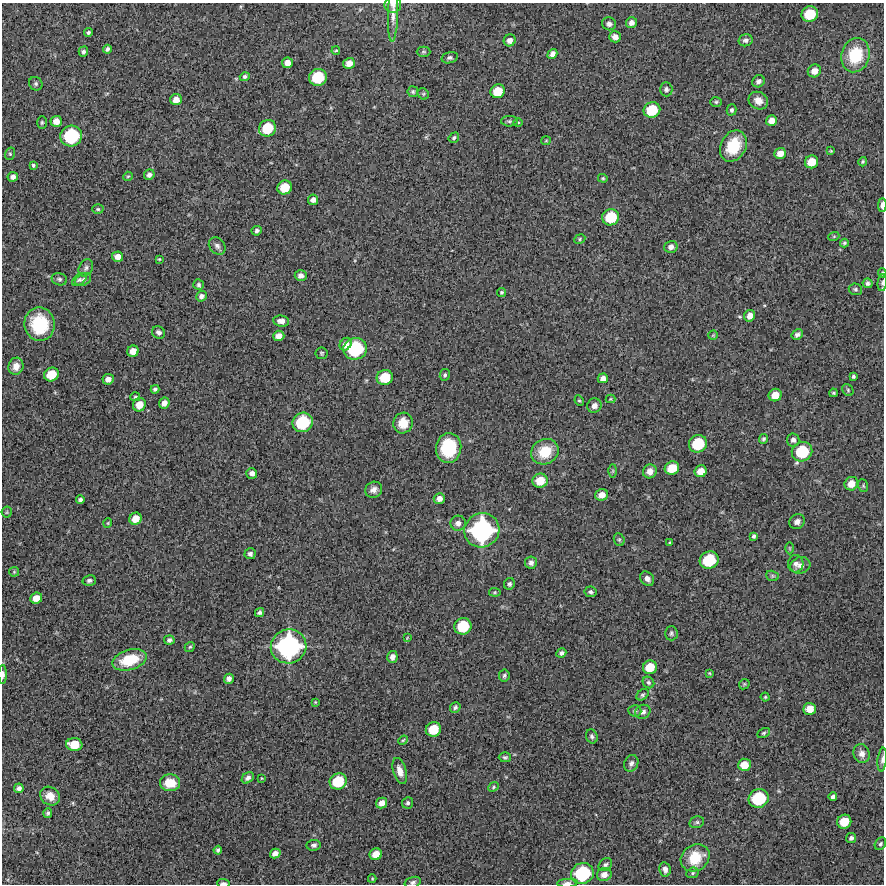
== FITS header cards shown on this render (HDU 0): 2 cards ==
NAXIS1  =                  882 /Length X axis
NAXIS2  =                  882 /Length Y axis

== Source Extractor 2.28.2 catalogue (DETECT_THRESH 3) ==
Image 882 x 882 px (HDU 0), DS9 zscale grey, 1 PNG px = 1 image px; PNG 886 x 886 px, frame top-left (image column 1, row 882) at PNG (2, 3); each listed source drawn as its Kron ellipse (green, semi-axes under 4 px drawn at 4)
Background 10500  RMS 290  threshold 857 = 3 sigma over >= 5 px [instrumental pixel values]
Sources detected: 213; all 213 listed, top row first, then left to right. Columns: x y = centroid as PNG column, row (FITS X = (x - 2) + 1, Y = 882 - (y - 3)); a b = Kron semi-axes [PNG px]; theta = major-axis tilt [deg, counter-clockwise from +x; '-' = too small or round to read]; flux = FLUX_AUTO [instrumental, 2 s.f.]
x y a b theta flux
393 4 8 8 - 6.9e+04
810 14 8 7 - 6.1e+05
393 15 27 5 88 1.4e+05
631 23 5 5 - 9.5e+04
609 24 7 6 - 6.3e+04
88 33 4 4 - 4.2e+04
615 37 6 5 - 1.1e+05
510 40 6 6 - 1.1e+05
745 40 7 6 - 5.7e+04
107 49 4 4 - 4.4e+04
336 50 4 3 - 2.1e+04
83 52 5 4 - 4.5e+04
423 52 7 5 0 3.0e+04
552 54 5 4 - 9.0e+04
855 55 17 14 74 9.2e+05
450 58 8 5 16 4.5e+04
287 63 5 5 - 1.3e+05
349 63 6 5 - 1.5e+05
814 71 7 6 - 1.5e+05
245 77 5 4 - 4.3e+04
318 77 9 8 - 7.7e+05
758 81 6 5 - 6.3e+04
36 84 7 6 - 4.2e+04
666 89 7 6 - 5.2e+04
498 91 7 6 - 3.9e+05
413 92 5 5 - 3.3e+04
423 94 6 5 - 2.7e+04
176 100 6 5 - 1.6e+05
758 101 10 8 -30 1.6e+05
716 102 6 5 - 3.2e+04
652 110 8 7 - 6.0e+05
732 110 5 5 - 4.2e+04
56 121 6 5 - 1.7e+05
509 121 8 5 -2 4.0e+04
771 121 5 5 - 1.4e+05
42 122 6 5 - 3.1e+04
518 122 5 3 - 1.8e+04
267 128 9 8 - 6.4e+05
71 136 11 10 - 1.3e+06
454 138 6 4 34 3.8e+04
546 141 5 4 - 2.2e+04
733 146 16 12 63 6.4e+05
831 151 4 3 - 1.8e+04
780 153 6 5 - 1.7e+05
10 154 6 5 - 3.0e+04
811 162 7 6 - 2.9e+05
863 162 5 4 - 2.6e+04
33 165 4 3 - 3.1e+04
149 175 5 5 - 7.7e+04
128 176 5 3 - 1.9e+04
13 177 5 5 - 8.5e+04
603 178 5 4 - 2.4e+04
285 187 7 7 - 4.1e+05
313 200 5 5 - 9.3e+04
882 205 7 3 89 8.3e+04
98 209 6 4 -3 2.9e+04
611 217 8 8 - 6.6e+05
257 231 5 4 - 5.1e+04
834 236 5 3 - 1.9e+04
580 239 6 4 26 3.0e+04
844 243 4 3 - 3.0e+04
217 246 9 7 -50 6.5e+04
671 247 6 6 - 8.8e+04
117 257 5 5 - 1.4e+05
159 259 4 4 - 1.8e+04
86 268 9 6 61 5.6e+04
882 273 5 3 - 2.9e+04
301 276 6 5 - 9.4e+04
59 279 8 6 -16 4.3e+04
79 280 8 5 36 4.4e+04
83 280 8 6 28 4.9e+04
868 283 5 5 - 5.5e+04
882 283 8 4 83 5.8e+04
198 285 5 5 - 3.8e+04
855 289 7 6 - 4.0e+04
501 292 4 4 - 2.8e+04
201 296 5 5 - 6.9e+04
750 316 6 5 - 1.3e+05
281 321 8 5 -6 1.1e+05
39 324 17 15 -81 9.1e+05
158 332 7 6 - 6.4e+04
713 335 5 5 - 2.0e+04
797 335 6 4 30 6.1e+04
279 336 5 5 - 1.4e+05
346 344 7 5 54 1.1e+05
355 349 12 11 - 1.5e+06
133 351 6 5 - 1.8e+05
322 353 6 6 - 3.1e+04
16 366 8 7 - 1.3e+05
51 374 7 6 - 4.1e+05
445 375 6 5 - 3.7e+04
853 376 4 3 - 3.4e+04
385 377 8 7 - 5.3e+05
603 378 5 5 - 1.0e+05
108 379 6 5 - 1.2e+05
155 389 4 4 - 4.0e+04
848 390 6 5 - 3.2e+04
833 393 4 3 - 2.6e+04
775 395 6 6 - 2.4e+05
135 397 5 4 - 3.1e+04
610 399 5 4 - 2.0e+04
579 401 5 4 - 2.5e+04
164 403 6 5 - 1.2e+05
139 405 7 6 - 2.2e+05
594 406 7 7 - 9.0e+04
303 422 10 9 - 1.1e+06
403 423 10 9 - 3.5e+05
763 439 5 4 - 3.2e+04
793 440 6 6 - 7.5e+04
698 444 9 8 - 8.0e+05
449 448 15 12 85 9.2e+05
545 452 14 12 30 5.7e+05
802 452 10 9 - 8.8e+05
672 468 7 6 - 3.5e+05
613 471 7 4 89 2.8e+04
650 471 7 6 - 1.3e+05
701 471 6 6 - 2.3e+05
252 473 5 5 - 9.1e+04
540 481 7 7 - 3.4e+05
851 484 7 6 - 2.0e+05
863 486 6 5 - 3.0e+04
374 490 9 7 30 9.9e+04
602 495 6 5 - 1.6e+05
439 498 5 5 - 1.2e+05
80 500 4 4 - 4.9e+04
7 512 5 5 - 2.9e+04
135 519 6 6 - 2.2e+05
797 522 8 7 - 9.0e+04
108 523 5 4 - 2.0e+04
458 523 8 7 - 1.1e+05
482 530 18 17 - 3.0e+06
754 536 4 4 - 4.1e+04
619 540 6 5 - 3.6e+04
670 543 4 3 - 2.1e+04
790 548 6 4 -90 2.1e+04
250 554 5 5 - 6.6e+04
709 560 9 8 - 8.5e+05
531 563 6 6 - 6.5e+04
796 564 8 7 - 8.2e+04
800 565 10 8 19 1.0e+05
14 572 5 5 - 2.4e+04
772 576 6 5 - 3.0e+04
647 579 8 6 -49 8.5e+04
89 580 7 5 14 5.4e+04
509 584 6 5 - 4.2e+04
495 592 6 4 -5 2.2e+04
591 592 6 5 - 4.7e+04
36 598 6 5 - 1.9e+05
260 612 5 4 - 4.5e+04
463 626 9 8 - 7.1e+05
671 633 7 6 - 4.3e+04
407 638 3 2 - 1.4e+04
169 640 5 4 - 4.7e+04
289 646 18 17 - 3.2e+06
190 647 5 4 - 2.9e+04
561 653 5 4 - 5.1e+04
392 657 6 5 - 9.3e+04
130 660 17 10 16 6.8e+05
650 667 7 6 - 3.7e+05
709 673 4 3 - 1.8e+04
3 674 9 4 90 7.1e+04
504 676 6 5 - 3.7e+04
229 679 5 4 - 7.3e+04
648 682 6 5 - 4.4e+04
744 684 6 4 46 2.4e+04
643 695 7 5 38 3.7e+04
765 697 4 4 - 2.6e+04
315 702 4 4 - 1.7e+04
455 707 5 5 - 4.3e+04
810 709 6 6 - 2.3e+05
635 711 6 5 - 4.2e+04
643 712 8 6 33 8.1e+04
433 729 8 7 - 5.1e+05
764 733 7 4 27 3.3e+04
592 736 7 5 -68 4.8e+04
403 740 5 4 - 2.2e+04
74 745 8 6 -5 3.9e+05
862 754 9 8 - 1.2e+05
505 757 6 5 - 3.6e+04
882 759 12 4 83 6.5e+04
631 763 8 7 - 8.3e+04
744 765 6 6 - 2.5e+05
400 771 13 6 -73 1.5e+05
248 778 7 5 39 6.4e+04
261 778 3 2 - 1.4e+04
338 781 9 8 - 6.9e+05
170 783 10 8 -4 3.6e+05
494 787 5 4 - 2.9e+04
19 788 5 4 - 7.8e+04
50 796 10 9 - 1.9e+05
833 797 4 4 - 5.0e+04
759 798 10 9 - 1.0e+06
382 803 6 5 - 1.3e+05
408 803 6 5 - 4.5e+04
48 813 5 4 - 4.0e+04
697 822 7 5 13 4.1e+04
844 822 7 7 - 3.9e+05
851 838 5 5 - 5.3e+04
880 844 7 5 57 3.8e+04
314 845 7 5 6 5.5e+04
218 850 4 4 - 3.7e+04
275 853 5 4 - 1.1e+05
376 854 6 6 - 2.3e+05
695 858 15 13 34 5.8e+05
605 865 7 5 40 4.9e+04
665 869 7 6 - 8.3e+04
582 873 11 10 - 1.3e+06
693 873 6 5 - 3.3e+04
604 875 7 6 - 1.4e+05
372 879 4 3 - 2.1e+04
413 882 8 5 17 4.9e+04
223 883 6 3 -2 5.6e+04
567 883 10 4 3 7.0e+04
At the frame edge (FLAGS 8, measured only in part): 9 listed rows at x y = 393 4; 882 205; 882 273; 882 283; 3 674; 882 759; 413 882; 223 883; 567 883